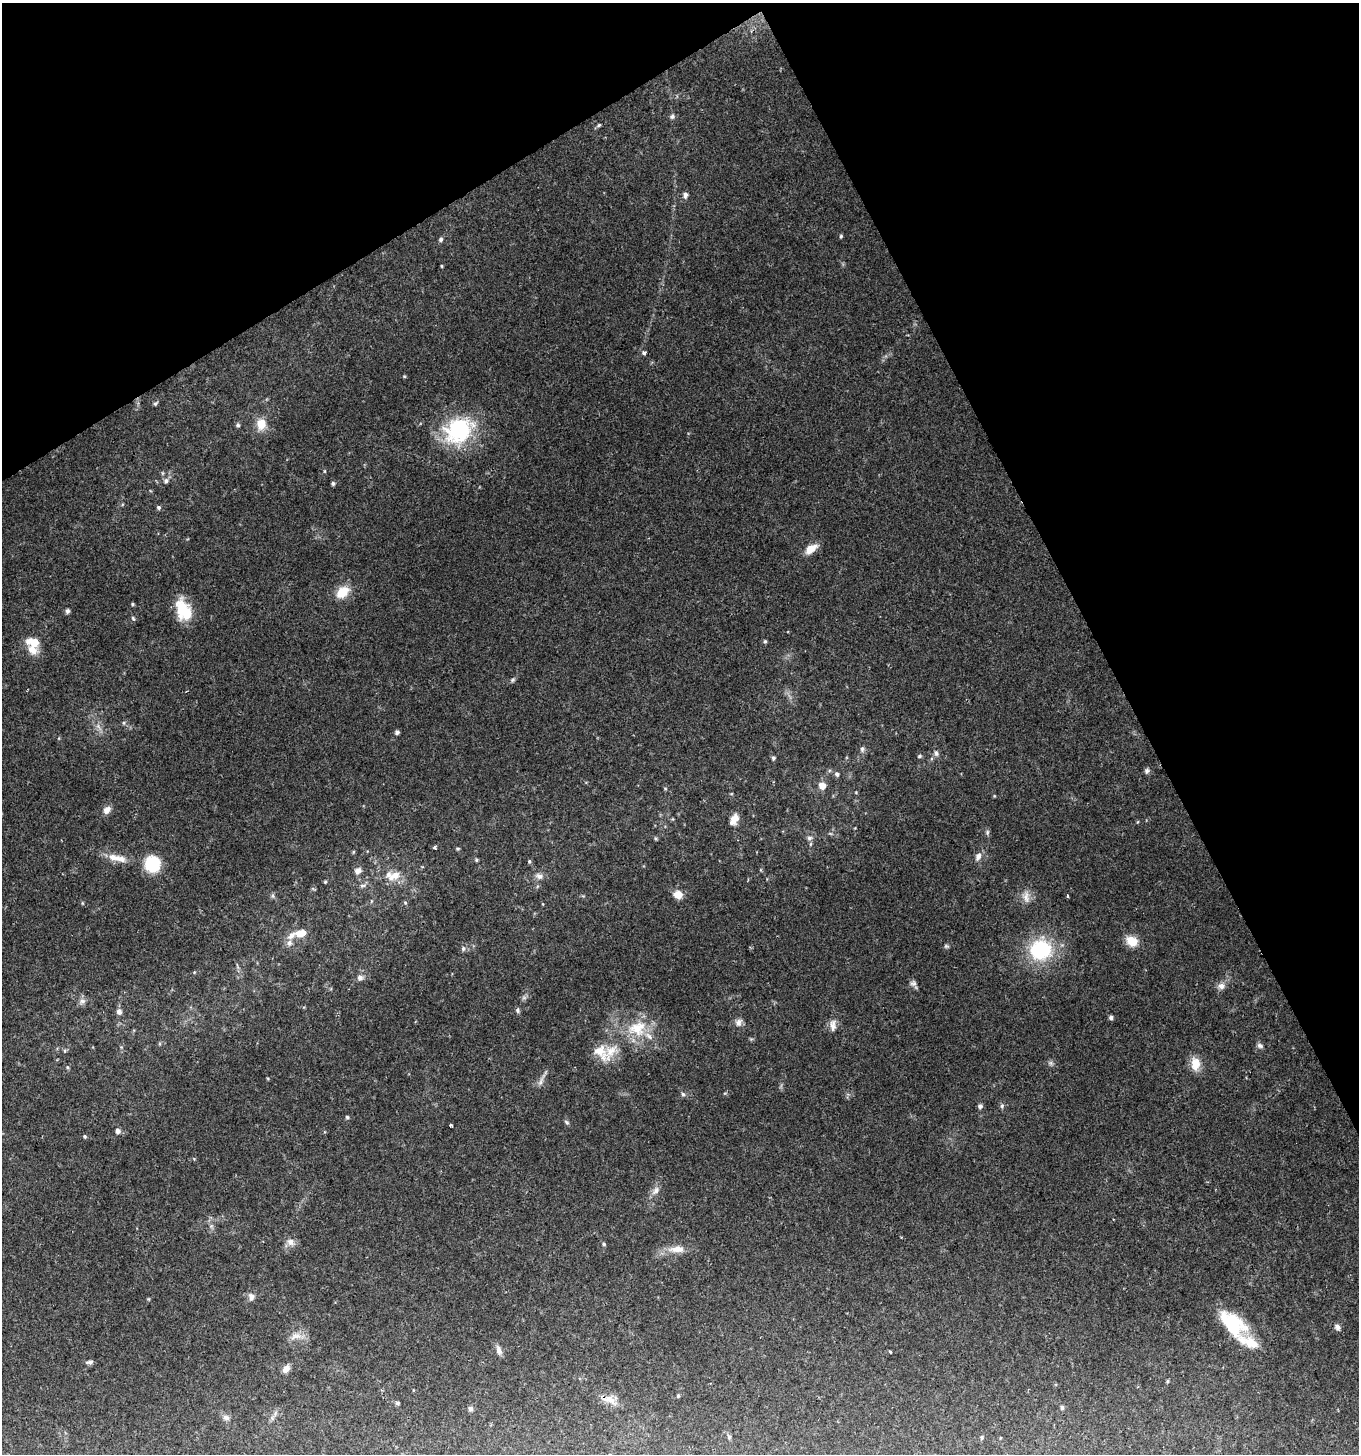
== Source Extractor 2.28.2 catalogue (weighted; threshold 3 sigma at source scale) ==
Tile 3 of 4 x 4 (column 3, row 1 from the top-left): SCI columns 2882-4238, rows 4357-5808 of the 5702 x 5811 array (HDU 1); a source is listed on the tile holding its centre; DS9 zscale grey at full resolution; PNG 1361 x 1456 px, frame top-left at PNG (2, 3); no overlay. Shown black and unused: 27% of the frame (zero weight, under 2 of 3 exposures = <1% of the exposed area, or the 3 px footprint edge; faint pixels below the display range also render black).
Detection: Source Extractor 2.28.2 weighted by HDU 2 'WHT'; one run over the whole footprint, this tile lists its part. Background 0.068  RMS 0.0055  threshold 0.0245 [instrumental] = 3 sigma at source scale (4.5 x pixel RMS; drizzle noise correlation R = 1.50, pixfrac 1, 0.0396/0.0396 arcsec/px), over >= 5 px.
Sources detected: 118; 1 too faint to see at this stretch — not listed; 10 inside a brighter listed object's ellipse — not listed separately; the other 107 listed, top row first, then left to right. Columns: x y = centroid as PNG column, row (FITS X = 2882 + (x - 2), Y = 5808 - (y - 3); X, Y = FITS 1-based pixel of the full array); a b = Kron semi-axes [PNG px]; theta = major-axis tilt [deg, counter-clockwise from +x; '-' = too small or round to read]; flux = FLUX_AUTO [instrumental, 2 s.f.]
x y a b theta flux
672 116 7 6 - 1.3
599 125 5 4 - 0.83
685 195 6 5 - 2.1
841 236 4 4 - 0.67
441 239 6 5 - 1.2
441 266 5 3 - 0.45
644 353 4 3 - 1.9
404 376 5 3 - 0.5
155 403 6 5 - 0.97
261 424 14 12 89 7.4
238 425 6 5 - 0.94
458 430 37 32 39 45
324 471 5 3 - 0.53
166 481 7 6 - 1.7
333 483 4 4 - 1.1
159 507 5 5 - 1.1
811 549 15 8 37 6.7
342 592 14 10 41 11
132 604 5 4 - 0.64
184 610 25 15 -64 18
67 611 6 5 - 1.3
133 618 7 3 -55 0.72
765 641 5 4 - 0.8
33 642 18 10 -9 7.6
513 680 6 5 - 0.89
124 723 6 4 -90 0.72
397 732 5 4 - 1.3
862 749 7 6 - 1.4
936 753 8 5 -74 1.4
920 756 6 4 16 0.85
773 758 5 4 - 1
1147 771 7 6 - 1.4
837 774 6 6 - 1.4
822 786 6 5 - 6.8
665 788 5 3 - 0.52
107 810 11 8 49 3.2
735 818 12 8 79 4.4
987 832 8 4 82 0.97
809 838 8 6 15 1.4
435 847 3 3 - 1.2
458 849 5 4 - 0.64
353 852 5 3 - 0.52
978 856 12 7 60 2.6
113 857 20 10 -10 6
476 860 5 4 - 0.65
529 861 5 4 - 0.78
152 864 11 11 - 31
358 871 9 7 31 2.8
394 876 18 10 23 7
539 876 9 8 - 2.6
325 882 4 4 - 0.61
362 885 9 4 0 1.4
678 894 11 9 -13 4.9
1068 896 3 3 - 0.84
1026 897 16 8 -79 4.1
405 903 5 5 - 0.73
291 936 20 10 29 4.7
1132 941 13 10 -26 8.2
946 946 6 5 - 0.9
463 949 7 5 76 1.2
1040 950 19 18 - 44
360 977 7 7 - 2.2
913 983 9 6 -8 1.7
1221 986 9 8 - 2.8
524 998 7 4 -18 0.96
82 1001 10 7 43 2.1
517 1010 7 5 -75 1
119 1012 6 6 - 2.3
1111 1017 5 5 - 1.1
738 1022 10 8 55 2.6
833 1025 18 8 89 3.5
637 1028 29 22 15 21
1260 1046 9 6 -32 1.4
600 1052 28 16 -48 11
1195 1064 16 11 -88 7.5
67 1067 5 4 - 0.76
541 1081 14 5 68 2.2
683 1094 6 5 - 1.1
980 1106 7 5 64 1.2
1002 1106 6 5 - 0.93
347 1117 5 4 - 0.76
567 1122 7 5 -29 0.9
451 1125 4 3 - 1.4
118 1131 6 6 - 2.1
85 1136 5 5 - 0.78
655 1190 13 7 55 2.9
211 1226 5 5 - 1
290 1242 11 8 -40 3.2
604 1244 5 4 - 0.72
677 1249 25 9 0 6.6
251 1297 9 7 88 2.8
1232 1323 31 17 -44 32
1337 1327 7 6 - 1.8
296 1336 17 9 13 4.6
499 1350 12 6 -77 2.5
890 1352 3 3 - 1.5
89 1362 10 5 11 1.5
286 1369 10 7 45 3.1
1167 1381 5 3 - 0.6
678 1396 5 4 - 0.61
609 1400 24 10 -22 5.7
398 1403 5 4 - 1.1
1062 1407 6 5 - 0.93
470 1408 6 6 - 1.4
226 1417 10 6 -29 1.9
729 1436 7 5 -69 0.94
982 1437 6 4 90 0.66
Overlapping masked pixels (flux is a lower limit): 1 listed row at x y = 609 1400